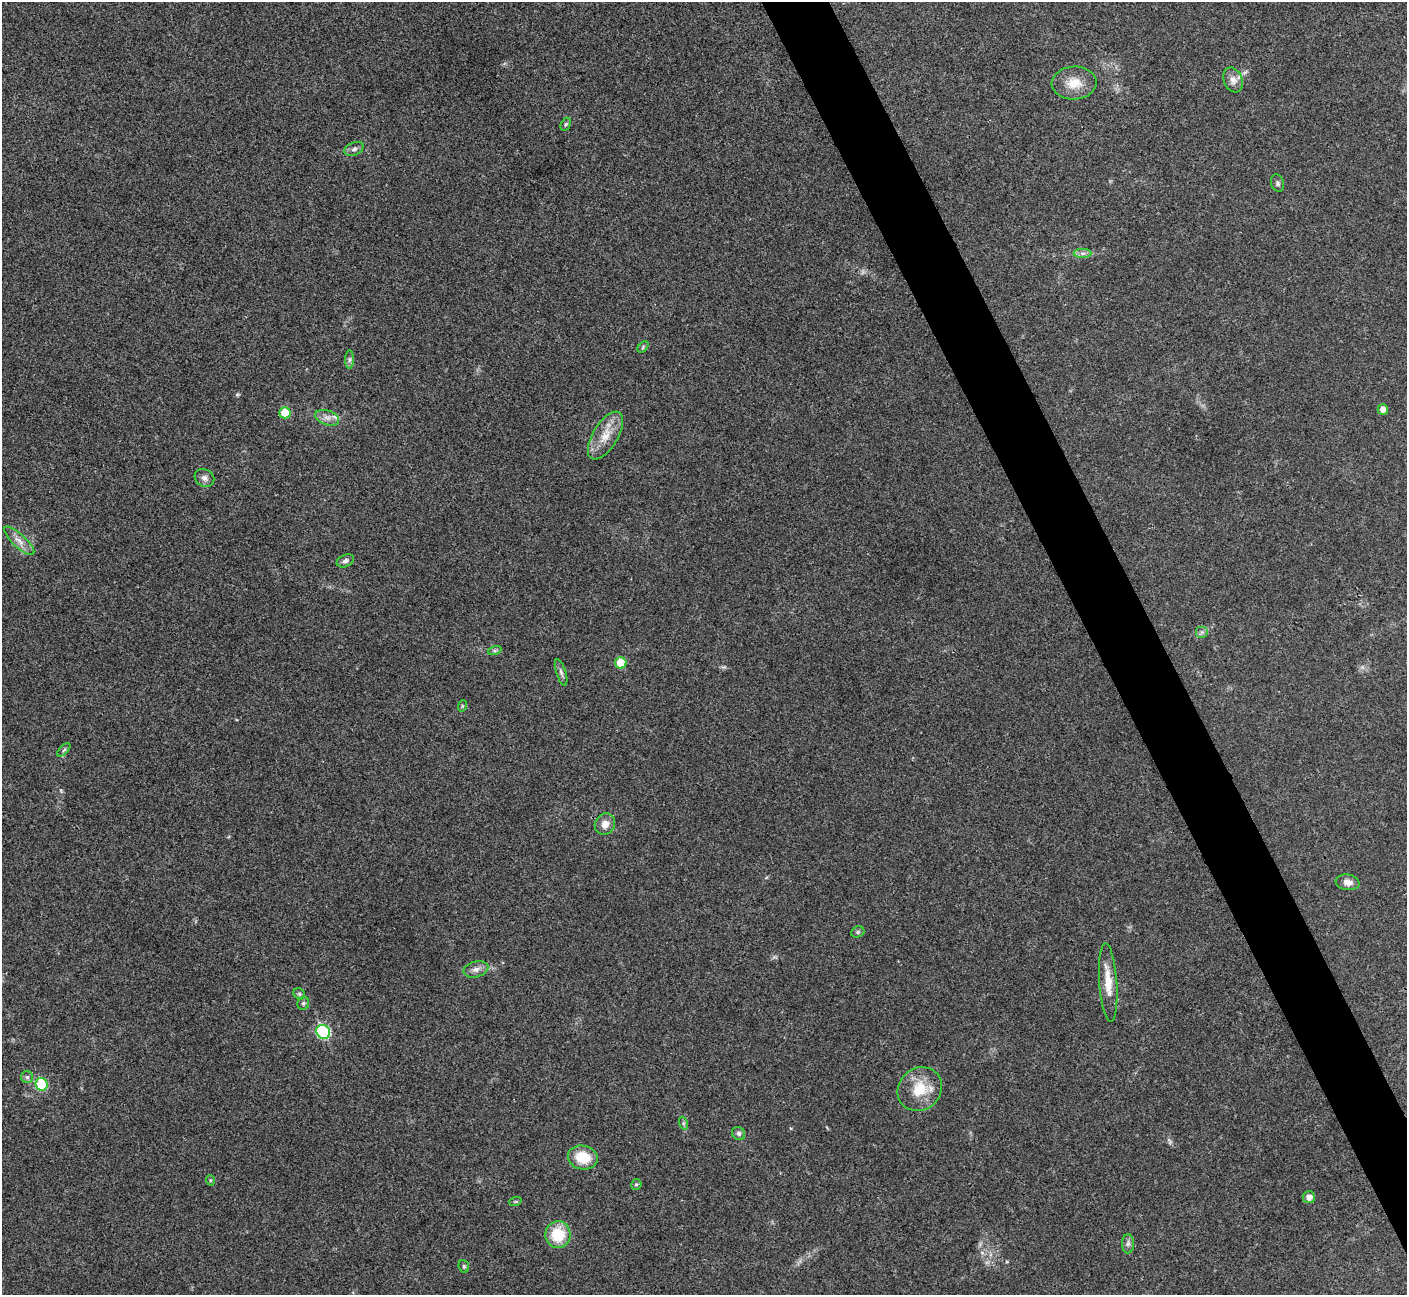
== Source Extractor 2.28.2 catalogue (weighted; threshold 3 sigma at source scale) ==
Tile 6 of 4 x 4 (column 2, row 2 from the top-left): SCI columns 1408-2812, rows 2743-4035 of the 5628 x 5617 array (HDU 1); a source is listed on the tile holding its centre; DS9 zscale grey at full resolution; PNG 1409 x 1297 px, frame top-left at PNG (2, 2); each listed source drawn as its Kron ellipse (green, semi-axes under 4 px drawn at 4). Shown black and unused: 4% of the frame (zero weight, under 3 of 4 exposures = <1% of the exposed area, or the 3 px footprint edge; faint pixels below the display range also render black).
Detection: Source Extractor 2.28.2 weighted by HDU 2 'WHT'; one run over the whole footprint, this tile lists its part. Background 0.0214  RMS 0.004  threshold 0.0181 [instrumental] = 3 sigma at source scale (4.5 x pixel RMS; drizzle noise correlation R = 1.50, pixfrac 1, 0.05/0.05 arcsec/px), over >= 5 px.
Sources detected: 45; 1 too faint to see at this stretch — neither listed nor drawn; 2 inside a brighter listed object's ellipse — not listed separately; the other 42 listed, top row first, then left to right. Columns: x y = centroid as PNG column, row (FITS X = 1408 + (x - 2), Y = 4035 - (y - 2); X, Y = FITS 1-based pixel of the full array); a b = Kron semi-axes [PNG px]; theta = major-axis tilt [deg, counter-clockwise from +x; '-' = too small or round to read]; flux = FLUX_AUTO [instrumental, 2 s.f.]
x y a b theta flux
1233 80 13 9 -67 2.9
1074 83 22 16 4 7.9
566 124 7 4 59 0.7
354 149 10 6 24 1.3
1277 183 9 6 -71 0.98
1083 253 9 4 1 1.3
643 347 7 4 47 0.61
349 360 9 4 89 0.97
1383 409 5 5 - 3.1
285 413 6 5 - 9.1
327 418 12 7 -19 2.5
605 435 27 12 59 7.8
204 478 10 8 -30 1.9
19 541 19 6 -43 3.4
345 561 9 6 24 1.3
1202 632 6 6 - 1.1
495 650 7 4 19 0.65
621 663 5 5 - 10
561 672 13 5 -72 1.3
462 706 6 3 72 0.45
64 750 8 3 45 0.65
605 824 11 10 - 3.5
1348 882 12 8 -9 2.8
858 932 7 5 23 0.75
476 969 13 7 16 2.4
1108 983 39 9 -86 7.6
299 994 6 5 - 0.71
303 1003 6 6 - 0.82
323 1032 7 6 - 36
27 1077 6 6 - 0.97
42 1084 6 6 - 20
920 1089 23 21 41 12
683 1123 7 4 -72 0.72
739 1133 7 6 - 1.1
583 1157 15 12 -12 11
210 1180 5 3 - 0.41
636 1184 5 5 - 0.67
1309 1197 6 6 - 2.2
515 1202 6 4 18 0.5
558 1235 13 12 - 13
1128 1244 9 6 88 1.2
464 1266 6 5 - 0.69